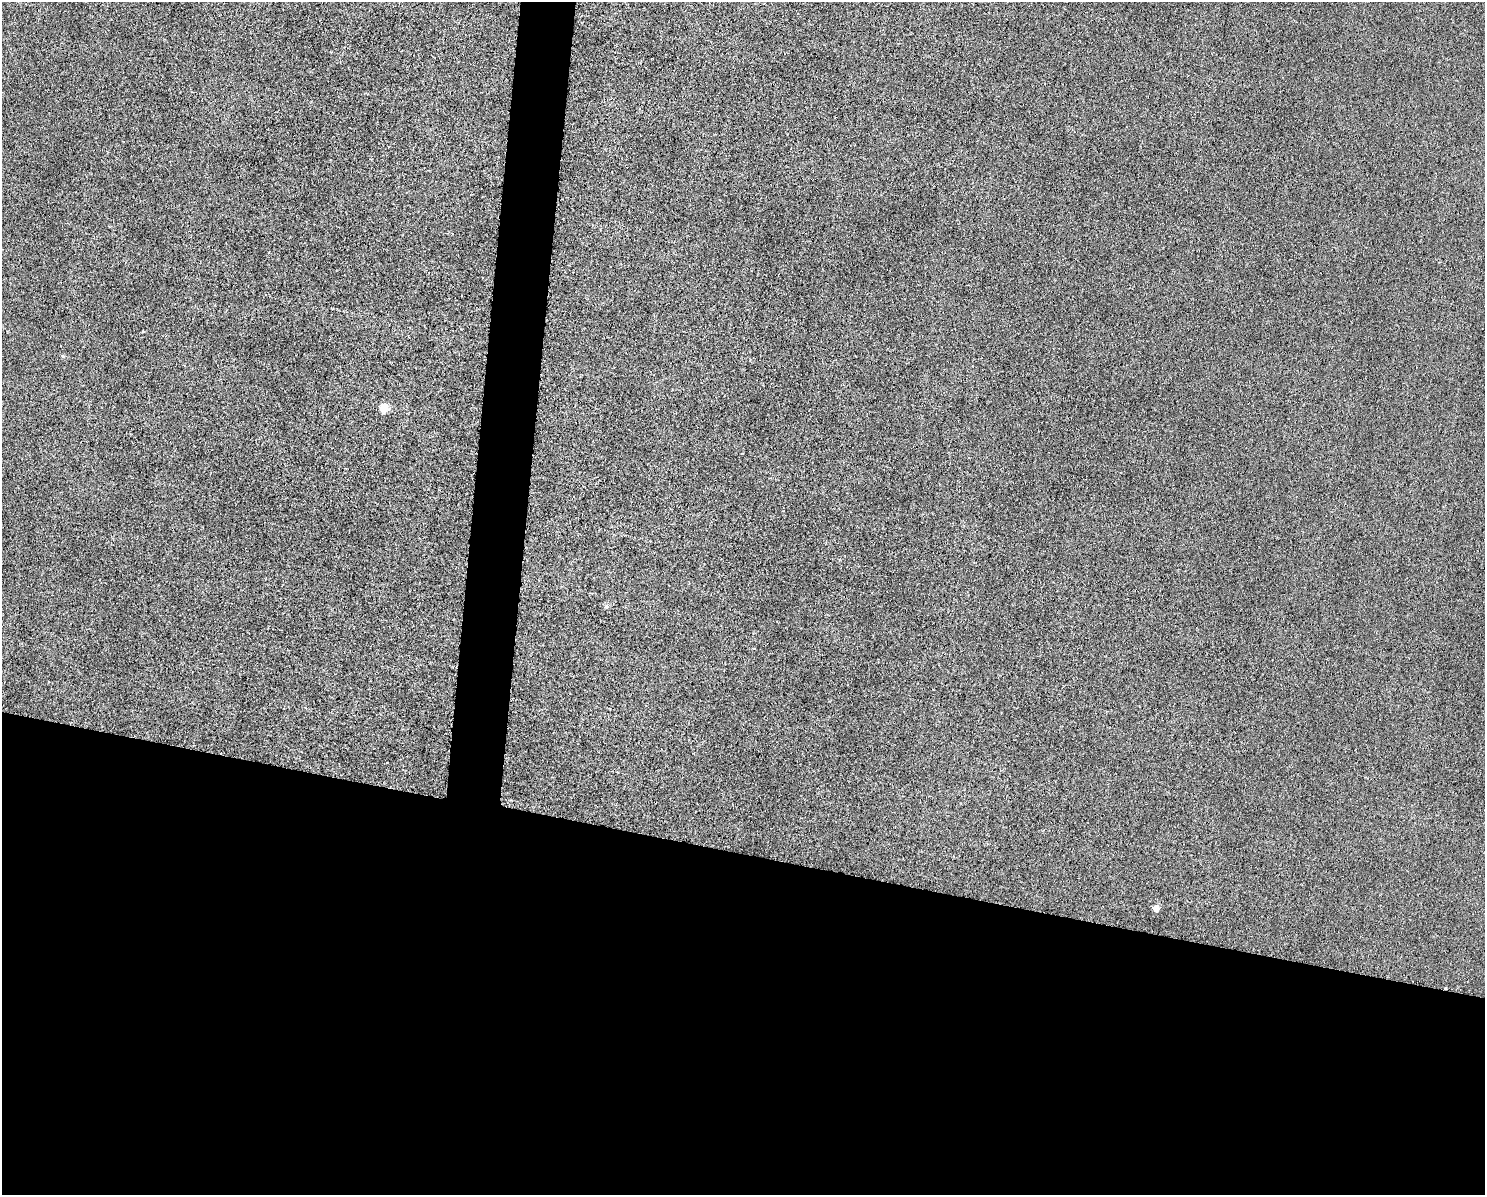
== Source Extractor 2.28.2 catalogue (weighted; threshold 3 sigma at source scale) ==
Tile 11 of 3 x 4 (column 2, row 4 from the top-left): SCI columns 1716-3198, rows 5-1197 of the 4800 x 4779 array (HDU 1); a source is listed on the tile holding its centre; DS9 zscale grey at full resolution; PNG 1487 x 1197 px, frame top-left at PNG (2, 2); no overlay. Shown black and unused: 31% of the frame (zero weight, under 3 of 6 exposures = <1% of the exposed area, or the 3 px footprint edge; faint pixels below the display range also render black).
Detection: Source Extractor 2.28.2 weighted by HDU 2 'WHT'; one run over the whole footprint, this tile lists its part. Background 0.00826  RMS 0.0031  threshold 0.0128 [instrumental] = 3 sigma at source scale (4.09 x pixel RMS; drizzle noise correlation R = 1.36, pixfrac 0.8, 0.05/0.05 arcsec/px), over >= 5 px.
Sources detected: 4; all 4 listed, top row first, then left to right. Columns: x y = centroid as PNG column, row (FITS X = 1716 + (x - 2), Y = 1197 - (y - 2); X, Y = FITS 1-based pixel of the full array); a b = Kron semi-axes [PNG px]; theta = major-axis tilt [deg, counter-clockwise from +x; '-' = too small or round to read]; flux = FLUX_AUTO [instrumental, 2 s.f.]
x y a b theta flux
383 408 6 5 - 9.4
606 606 6 5 - 0.52
1156 908 5 5 - 2.2
1445 988 3 2 - 0.33
Overlapping masked pixels (flux is a lower limit): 1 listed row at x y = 1445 988